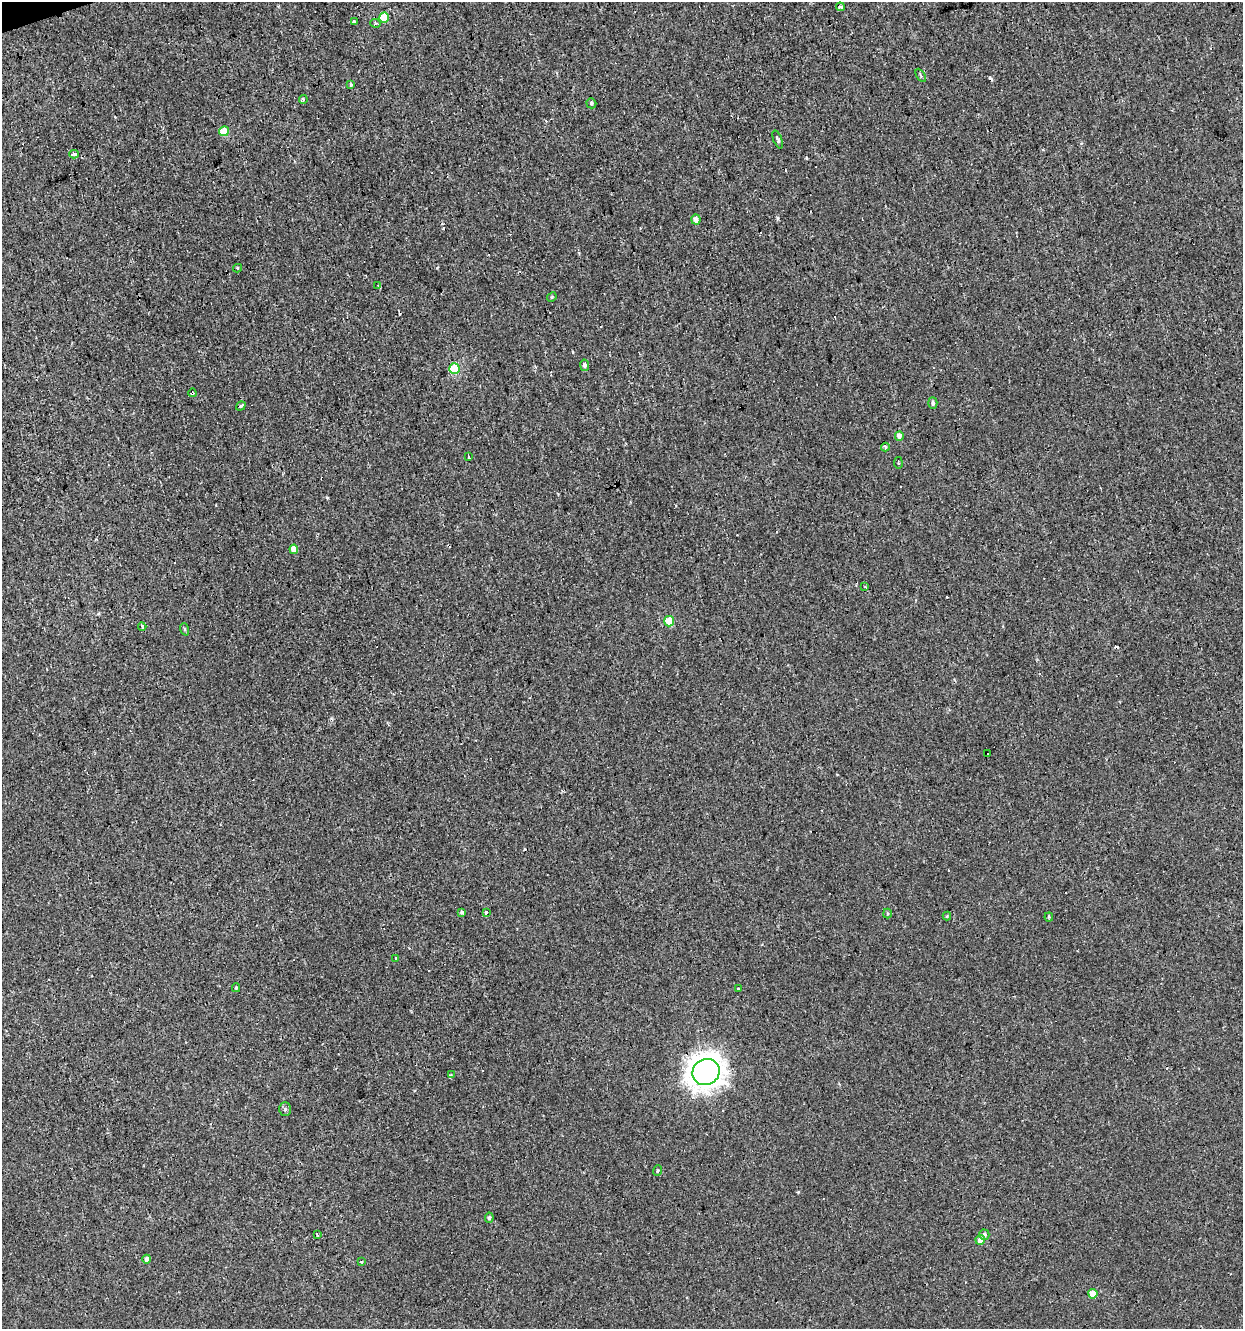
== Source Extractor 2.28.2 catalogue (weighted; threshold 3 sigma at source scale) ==
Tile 11 of 4 x 4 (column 3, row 3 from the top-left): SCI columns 2537-3777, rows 1328-2654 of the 5123 x 5308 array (HDU 1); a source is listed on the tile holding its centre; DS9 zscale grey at full resolution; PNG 1245 x 1331 px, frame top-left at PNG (2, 2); each listed source drawn as its Kron ellipse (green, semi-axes under 4 px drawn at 4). Shown black and unused: <1% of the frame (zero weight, under 2 of 3 exposures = <1% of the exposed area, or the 3 px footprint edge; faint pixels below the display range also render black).
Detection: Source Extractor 2.28.2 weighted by HDU 2 'WHT'; one run over the whole footprint, this tile lists its part. Background -2.46e-04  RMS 0.0043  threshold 0.0194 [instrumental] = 3 sigma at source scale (4.5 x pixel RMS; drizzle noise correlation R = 1.50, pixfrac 1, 0.0396/0.0396 arcsec/px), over >= 5 px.
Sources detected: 65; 16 cosmic-ray / hot-pixel residue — neither listed nor drawn; the other 49 listed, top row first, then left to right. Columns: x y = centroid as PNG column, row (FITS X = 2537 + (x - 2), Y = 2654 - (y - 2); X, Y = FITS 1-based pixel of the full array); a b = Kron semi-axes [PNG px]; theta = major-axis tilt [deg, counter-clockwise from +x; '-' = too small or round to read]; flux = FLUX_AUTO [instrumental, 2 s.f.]
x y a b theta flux
840 7 4 3 - 2.9
384 18 5 4 - 13
354 22 4 3 - 2.9
376 23 5 4 - 0.79
921 75 7 3 -58 0.67
351 85 4 3 - 0.46
303 99 4 3 - 0.63
591 103 5 4 - 0.81
224 131 5 4 - 10
778 140 9 4 -69 0.95
74 154 5 4 - 3.3
696 220 5 4 - 2.5
238 268 4 4 - 0.5
378 285 4 3 - 0.75
552 297 5 4 - 0.45
585 365 5 4 - 1
454 369 5 5 - 24
192 393 4 3 - 2
933 403 5 4 - 1.1
241 406 5 3 - 1.7
899 436 5 4 - 2.2
885 447 4 3 - 1.6
469 457 4 3 - 5.5
898 463 5 3 - 0.46
294 549 4 4 - 4.3
865 587 4 2 - 0.35
669 621 5 5 - 11
142 627 4 3 - 6.1
185 629 6 4 -71 0.67
988 753 3 3 - 1.6
462 912 4 3 - 1.3
486 913 3 3 - 2.3
887 914 5 3 - 0.56
947 916 4 4 - 0.4
1049 917 4 4 - 0.49
396 958 4 3 - 0.53
236 988 4 3 - 0.48
738 989 3 3 - 0.49
706 1072 14 13 - 410
451 1075 4 3 - 0.44
285 1109 7 5 88 0.93
658 1171 5 4 - 0.55
489 1218 5 4 - 0.83
317 1234 3 2 - 5
984 1235 5 5 - 1
980 1240 5 4 - 3.9
147 1259 4 4 - 2.2
361 1262 4 2 - 0.33
1093 1294 5 4 - 6.5
Overlapping masked pixels (flux is a lower limit): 2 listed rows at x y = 192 393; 241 406